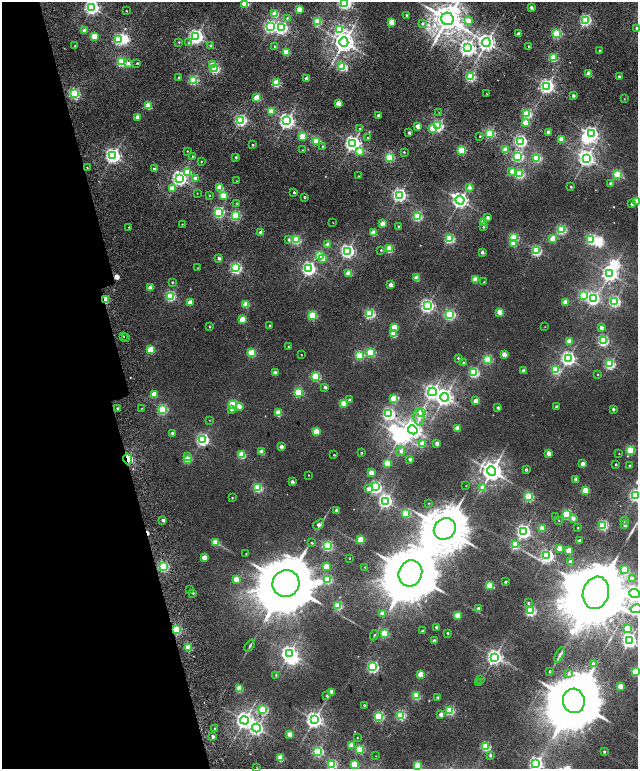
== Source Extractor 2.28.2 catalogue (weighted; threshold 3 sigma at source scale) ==
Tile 5 of 4 x 4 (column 1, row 2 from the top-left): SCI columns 206-1476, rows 3286-4819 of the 5576 x 6577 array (HDU 1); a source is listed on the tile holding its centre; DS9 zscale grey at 2 x 2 block average (1 PNG px = mean of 2 x 2 image px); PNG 640 x 771 px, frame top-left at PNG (2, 2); each listed source drawn as its Kron ellipse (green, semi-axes under 4 px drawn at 4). Shown black and unused: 19% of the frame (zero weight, under 2 of 5 exposures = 10% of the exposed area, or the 3 px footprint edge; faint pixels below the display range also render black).
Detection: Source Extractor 2.28.2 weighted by HDU 2 'WHT'; one run over the whole footprint, this tile lists its part. Background 0.0102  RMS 0.0057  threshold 0.0258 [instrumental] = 3 sigma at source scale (4.5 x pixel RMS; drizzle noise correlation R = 1.50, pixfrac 1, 0.0396/0.0396 arcsec/px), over >= 5 px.
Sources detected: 387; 9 inside a brighter object's white glare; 2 cosmic-ray / hot-pixel residue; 1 long thin detection or spike segment (spike, bleed or trail) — neither listed nor drawn; the other 375 listed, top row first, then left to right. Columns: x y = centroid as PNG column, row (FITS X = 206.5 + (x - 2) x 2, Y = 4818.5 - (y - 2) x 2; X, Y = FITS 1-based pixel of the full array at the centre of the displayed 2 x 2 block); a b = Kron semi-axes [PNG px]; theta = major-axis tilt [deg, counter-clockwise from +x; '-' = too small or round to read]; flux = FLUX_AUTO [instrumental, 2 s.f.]
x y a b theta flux
345 3 4 3 - 270
245 4 3 3 - 55
92 7 4 4 - 320
531 7 2 2 - 4.9
299 9 3 2 - 20
126 11 2 2 - 0.7
275 14 3 3 - 33
407 15 2 2 - 2.8
287 18 3 2 - 1.2
447 19 6 6 - 2000
585 20 3 3 - 180
317 21 3 3 - 73
468 21 3 3 - 8.9
391 22 3 3 - 20
422 23 3 3 - 2.4
270 27 4 3 - 200
281 28 4 3 - 230
637 28 2 2 - 4.7
340 30 4 3 - 85
84 31 3 3 - 6.8
519 34 2 2 - 7.2
556 34 3 3 - 110
94 36 3 3 - 35
196 37 4 4 - 360
119 39 3 3 - 150
179 42 2 2 - 0.76
188 42 3 2 - 1
344 42 4 4 - 880
486 42 4 4 - 520
210 45 3 3 - 1.4
75 46 2 2 - 0.58
275 46 2 2 - 1.2
529 46 2 2 - 1.6
467 48 4 4 - 400
600 51 2 2 - 2.5
286 52 3 3 - 53
553 58 3 3 - 69
122 62 3 3 - 99
128 63 3 3 - 4.2
137 63 2 2 - 1.1
213 65 3 2 - 14
342 67 4 3 - 80
214 68 3 3 - 140
589 74 3 2 - 20
471 77 3 3 - 110
619 77 2 2 - 3.7
179 78 2 2 - 2.1
307 78 2 2 - 11
193 80 3 3 - 110
276 83 3 3 - 80
547 86 4 3 - 360
74 94 3 3 - 150
486 94 2 2 - 0.49
573 96 2 2 - 3.9
257 98 3 3 - 50
624 99 2 2 - 0.49
338 103 3 2 - 16
148 106 3 3 - 39
271 111 3 3 - 40
439 113 2 2 - 0.57
527 114 3 3 - 120
378 115 2 2 - 3.2
138 117 3 3 - 20
241 120 3 3 - 200
287 121 4 4 - 410
525 123 3 2 - 15
418 126 2 2 - 12
437 126 3 3 - 170
433 128 3 3 - 25
359 129 2 2 - 2.4
548 132 2 2 - 5.7
409 133 2 2 - 3.3
490 133 3 3 - 120
591 134 4 3 - 280
302 136 3 3 - 28
480 136 2 2 - 1
368 138 3 3 - 1.4
562 139 3 3 - 31
316 141 3 3 - 75
520 141 3 3 - 190
353 143 4 4 - 390
252 145 2 2 - 0.96
323 147 2 2 - 2.5
303 150 2 2 - 0.49
461 150 3 3 - 84
505 150 3 3 - 26
187 151 2 2 - 0.69
360 151 3 3 - 35
404 152 2 2 - 0.86
113 156 4 4 - 370
192 156 3 2 - 1.6
518 156 4 3 - 140
236 157 2 2 - 1.9
389 157 3 3 - 110
537 158 3 3 - 110
586 158 4 4 - 470
201 161 2 2 - 0.64
87 168 2 2 - 1.1
154 169 2 2 - 2.5
512 171 3 3 - 11
188 172 3 3 - 33
519 174 3 3 - 120
617 174 3 3 - 90
358 176 2 2 - 0.58
179 178 4 4 - 360
195 178 3 2 - 6.9
236 181 2 2 - 0.54
611 184 2 2 - 8.2
470 187 3 3 - 5.1
571 187 2 2 - 1.1
172 188 3 3 - 13
220 188 3 3 - 39
294 192 2 2 - 1.9
197 193 2 2 - 0.42
209 195 2 2 - 0.65
399 195 4 3 - 300
223 196 3 3 - 33
304 197 2 2 - 2.1
460 200 5 4 - 460
636 201 3 3 - 40
237 203 2 2 - 0.71
632 204 3 3 - 3.1
219 212 3 3 - 150
236 215 3 3 - 95
417 216 3 3 - 120
488 217 3 2 - 5.1
333 222 2 2 - 0.37
483 222 3 3 - 29
182 224 2 2 - 0.56
383 224 3 3 - 23
399 226 2 2 - 1.1
129 227 3 2 - 1.1
483 227 3 2 - 0.86
561 230 3 3 - 120
261 233 3 2 - 11
373 233 3 3 - 25
514 238 3 3 - 89
289 239 3 3 - 2.6
449 239 3 3 - 130
553 239 3 3 - 27
591 239 3 3 - 140
296 240 3 3 - 100
514 244 3 3 - 27
327 245 3 2 - 13
389 249 3 3 - 62
381 250 3 2 - 1
347 251 4 4 - 310
536 251 3 3 - 140
482 252 2 2 - 5.5
320 255 3 3 - 48
219 258 3 2 - 3.5
323 258 3 3 - 10
198 268 2 2 - 0.36
236 268 3 3 - 190
309 269 4 4 - 310
349 273 3 3 - 34
610 274 4 4 - 440
417 278 3 3 - 29
475 279 3 3 - 37
172 282 3 2 - 1
484 282 2 2 - 0.45
390 285 2 2 - 9
150 288 3 2 - 12
584 295 3 3 - 110
170 296 3 3 - 130
593 299 4 4 - 230
105 300 3 2 - 52
190 302 3 3 - 17
566 302 3 3 - 24
614 302 3 3 - 170
246 304 3 3 - 40
427 306 4 4 - 290
500 312 3 3 - 33
370 314 3 3 - 150
450 315 4 3 - 170
312 316 3 3 - 86
242 320 3 3 - 36
210 326 3 2 - 1.2
269 326 2 2 - 1.4
394 327 3 3 - 19
545 327 2 2 - 0.3
601 327 2 2 - 7
394 334 3 3 - 47
123 337 2 2 - 2.1
126 338 2 2 - 0.43
569 341 3 3 - 22
603 341 3 3 - 160
288 347 2 2 - 0.93
150 350 3 3 - 58
251 353 3 3 - 72
371 353 3 3 - 83
504 354 3 2 - 13
301 355 2 2 - 0.45
359 355 3 3 - 84
458 358 2 2 - 1.5
568 358 4 4 - 320
488 359 3 3 - 89
463 363 3 2 - 2.9
610 364 3 3 - 150
556 370 3 3 - 88
524 371 2 2 - 9
474 372 3 3 - 140
275 373 3 2 - 8.7
598 374 2 2 - 0.72
316 376 3 3 - 97
325 387 3 2 - 2.8
432 392 4 4 - 360
298 393 3 3 - 85
154 395 3 3 - 26
444 397 4 4 - 510
394 399 4 3 - 40
349 400 2 2 - 3
476 401 3 3 - 20
344 403 3 3 - 37
233 404 3 3 - 90
239 406 3 3 - 7.7
556 406 2 2 - 2.7
118 408 2 2 - 20
141 408 2 2 - 0.44
498 408 2 2 - 3.4
163 409 3 3 - 110
231 409 3 3 - 4.7
613 409 2 2 - 3.9
421 412 3 3 - 65
278 413 3 3 - 38
389 414 4 3 - 220
419 417 8 5 -86 6.8
210 420 2 2 - 0.42
457 429 3 3 - 20
413 430 5 4 - 530
316 432 3 3 - 42
173 433 2 2 - 7.1
202 440 4 3 - 230
437 443 2 2 - 6.7
423 444 3 3 - 24
281 447 2 2 - 7.9
630 450 3 3 - 70
401 451 5 3 - 3.4
262 452 3 3 - 21
361 453 2 2 - 1.4
548 453 2 2 - 13
619 454 2 2 - 0.54
242 455 3 3 - 64
334 455 2 2 - 0.86
188 456 3 3 - 4.3
128 459 5 2 - 69
410 459 2 2 - 4.2
187 460 3 3 - 34
387 463 3 3 - 40
583 464 2 2 - 13
616 464 2 2 - 1.7
629 466 2 2 - 1.2
526 470 2 2 - 3.1
492 471 5 4 - 900
371 473 3 2 - 13
308 475 2 2 - 0.49
576 480 3 2 - 12
292 482 2 2 - 5.9
466 486 2 2 - 0.43
375 487 4 3 - 210
258 488 3 3 - 110
483 488 3 3 - 18
368 489 4 3 - 7.1
585 491 3 3 - 39
636 495 4 3 - 230
528 496 3 3 - 120
232 498 3 2 - 0.84
385 501 4 4 - 280
428 503 2 2 - 0.62
337 510 3 2 - 9.2
406 513 3 3 - 78
567 514 3 3 - 120
555 517 2 2 - 0.95
573 518 3 2 - 5.9
163 520 2 2 - 4.2
559 520 2 2 - 0.61
624 521 3 3 - 2
319 524 6 3 38 4.9
603 525 3 3 - 130
625 525 2 2 - 6.1
542 528 3 3 - 39
578 528 2 2 - 0.79
445 529 12 10 41 5400
523 531 4 4 - 330
361 539 3 3 - 52
579 541 2 2 - 7.6
216 542 3 3 - 33
312 543 2 2 - 1.1
327 545 4 3 - 140
515 545 3 3 - 76
559 548 3 2 - 16
569 551 3 3 - 27
246 554 2 2 - 0.46
547 556 3 3 - 280
204 557 3 2 - 14
349 558 2 2 - 0.5
570 562 2 2 - 5.2
163 566 3 3 - 140
326 567 3 3 - 18
365 567 2 2 - 0.42
625 569 3 3 - 71
410 573 13 11 66 9800
236 579 3 3 - 19
632 579 3 3 - 8.2
328 580 3 3 - 79
505 582 2 2 - 1.3
286 583 14 13 - 13000
489 585 3 3 - 50
190 589 2 2 - 0.54
193 593 2 2 - 1.1
596 593 16 13 74 18000
635 594 5 4 - 420
528 603 3 3 - 1.5
338 606 3 3 - 76
478 608 2 2 - 3.4
636 609 6 4 13 170
531 611 3 3 - 140
382 614 3 3 - 15
458 615 3 3 - 34
436 627 2 2 - 3.8
628 628 3 3 - 48
176 630 3 3 - 93
422 631 2 2 - 2.2
384 633 3 3 - 64
447 633 2 2 - 1.4
374 635 5 2 - 1.1
434 641 2 2 - 6.7
629 641 4 4 - 360
250 645 7 2 53 1.6
188 647 3 3 - 42
289 653 4 4 - 380
560 655 8 3 64 2.7
494 657 4 4 - 410
593 663 3 3 - 3
373 667 3 3 - 200
549 671 2 2 - 1.1
635 672 3 3 - 59
569 674 4 3 - 2.8
276 675 3 3 - 1.3
421 675 3 3 - 39
480 679 3 3 - 1.1
479 683 2 2 - 0.56
621 687 3 3 - 23
240 688 3 3 - 43
332 692 3 3 - 14
327 696 3 3 - 2.5
416 696 3 3 - 63
438 698 2 2 - 3.7
574 701 12 11 - 11000
364 705 2 2 - 1.1
263 710 3 3 - 100
450 710 3 3 - 100
441 714 2 2 - 8.8
401 715 3 3 - 100
379 716 3 3 - 120
244 720 4 4 - 540
314 720 4 4 - 450
256 728 4 4 - 250
215 729 2 2 - 0.95
289 734 3 2 - 12
213 736 2 2 - 4.2
357 738 2 2 - 0.64
352 745 3 3 - 27
485 747 3 3 - 110
360 749 3 3 - 74
317 751 3 3 - 140
604 752 2 2 - 1.9
490 755 2 2 - 3.3
376 756 2 2 - 0.29
280 758 3 3 - 46
536 763 4 4 - 300
332 764 3 3 - 110
354 764 3 3 - 47
418 765 3 3 - 52
257 767 2 2 - 0.47
Overlapping masked pixels (flux is a lower limit): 3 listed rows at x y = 105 300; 128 459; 176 630
Isophote crosses this tile's border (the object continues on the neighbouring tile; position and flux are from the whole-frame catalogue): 13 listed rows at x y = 345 3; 245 4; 92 7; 447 19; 637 28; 636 201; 636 495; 596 593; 635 594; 636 609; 635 672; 536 763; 418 765